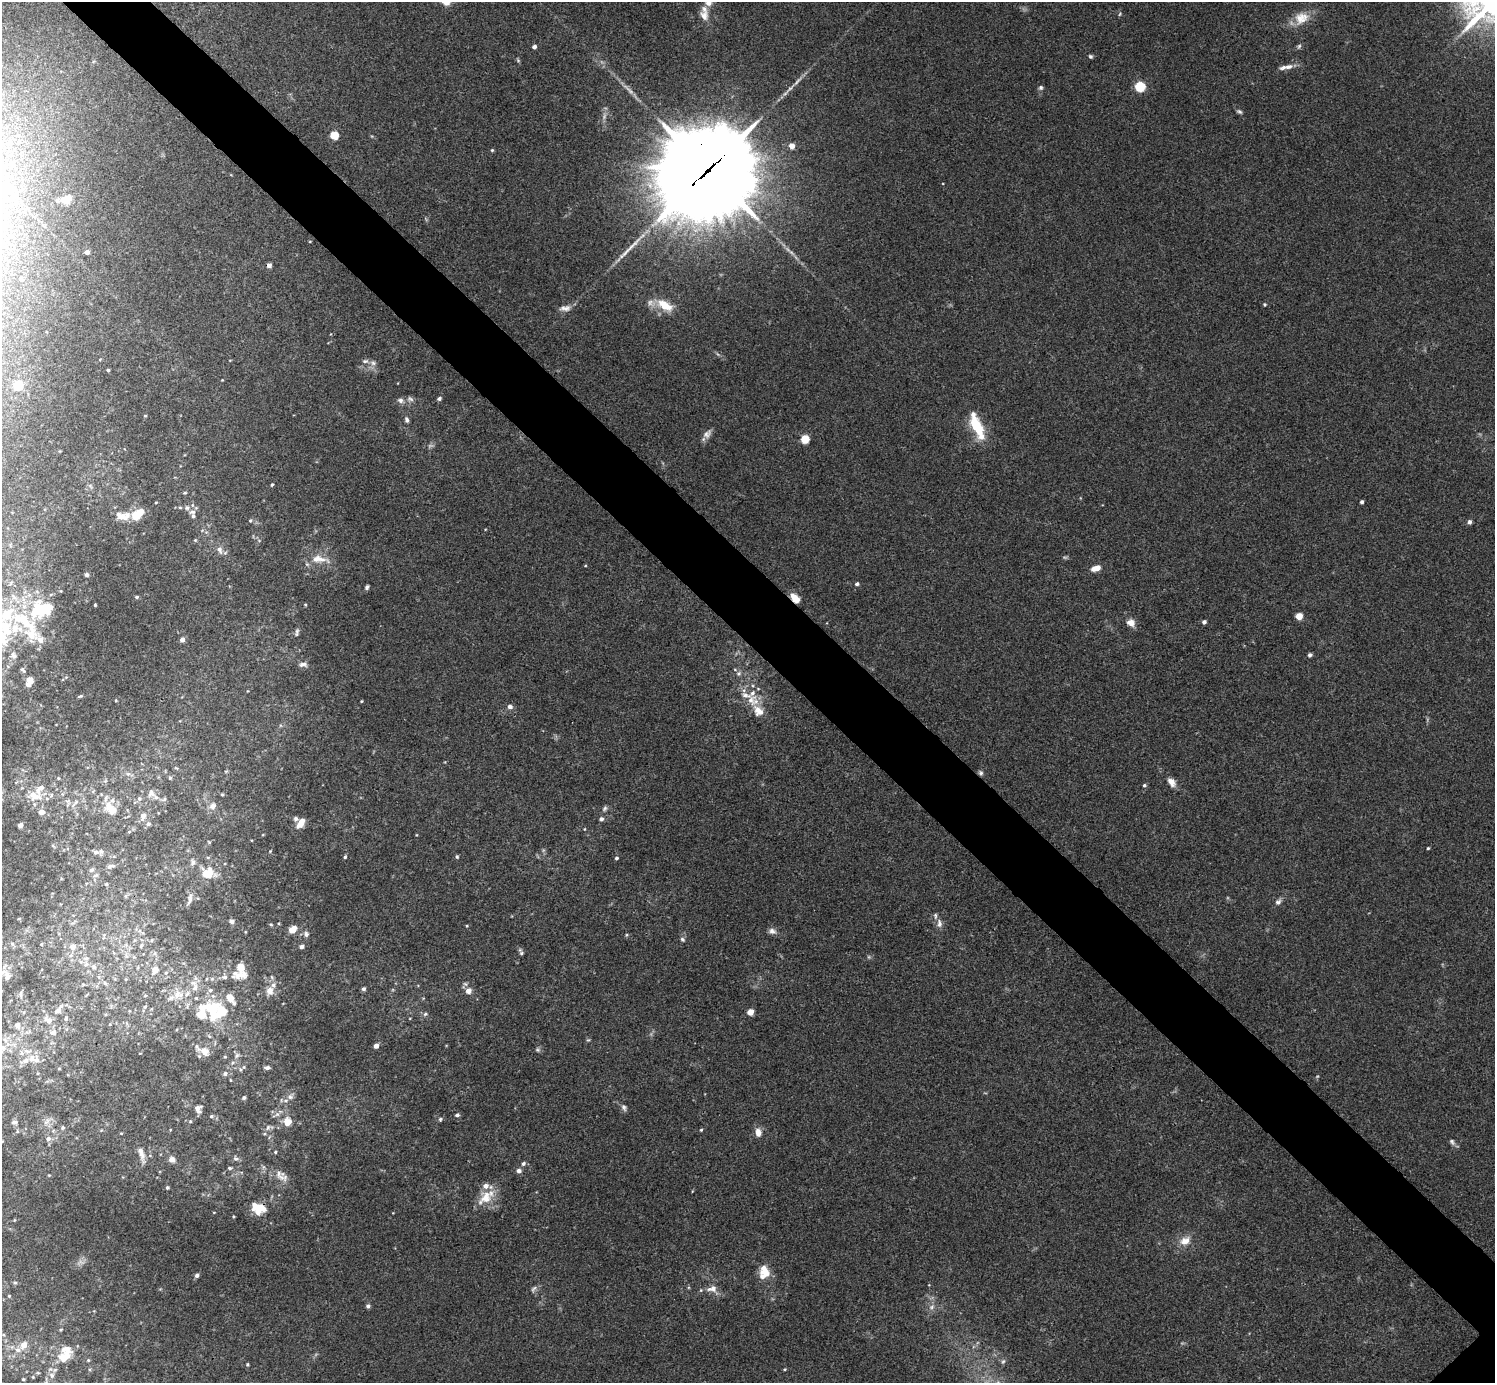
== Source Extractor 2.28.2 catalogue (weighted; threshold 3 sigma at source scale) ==
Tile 11 of 4 x 4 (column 3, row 3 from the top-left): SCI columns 2991-4483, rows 1540-2920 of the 5984 x 5984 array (HDU 1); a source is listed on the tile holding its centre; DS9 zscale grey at full resolution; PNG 1497 x 1385 px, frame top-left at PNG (2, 2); no overlay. Shown black and unused: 6% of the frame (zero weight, under 3 of 4 exposures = <1% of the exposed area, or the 3 px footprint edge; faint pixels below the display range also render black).
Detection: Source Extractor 2.28.2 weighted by HDU 2 'WHT'; one run over the whole footprint, this tile lists its part. Background 0.0342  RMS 0.0047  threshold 0.0212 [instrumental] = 3 sigma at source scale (4.5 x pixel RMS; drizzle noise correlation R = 1.50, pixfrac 1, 0.05/0.05 arcsec/px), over >= 5 px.
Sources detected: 262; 6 too faint to see at this stretch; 2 inside a brighter object's white glare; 1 long thin detection or spike segment (spike, bleed or trail) — not listed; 42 inside a brighter listed object's ellipse — not listed separately; the other 211 listed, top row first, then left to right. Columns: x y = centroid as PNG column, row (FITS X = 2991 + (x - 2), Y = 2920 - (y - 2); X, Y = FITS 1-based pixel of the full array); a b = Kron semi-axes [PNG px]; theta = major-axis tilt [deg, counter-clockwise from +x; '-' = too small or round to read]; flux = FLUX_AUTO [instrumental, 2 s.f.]
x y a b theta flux
708 2 8 7 - 3.4
1120 14 6 3 70 0.52
704 16 15 12 -70 4.2
1301 18 21 16 32 8.3
1299 46 7 5 60 0.93
534 47 4 4 - 1.8
1090 56 5 5 - 0.83
1288 67 11 7 12 2.5
1140 87 5 5 - 38
1041 88 6 5 - 0.95
1239 112 7 4 -30 0.9
334 135 5 5 - 17
792 146 5 5 - 3.8
492 150 4 4 - 0.56
709 169 37 28 38 8400
66 199 13 9 32 5.4
87 252 4 4 - 1.7
269 265 5 5 - 1.6
21 279 5 4 - 0.57
1265 304 5 4 - 0.6
665 305 23 11 -31 9
565 308 15 7 3 2.6
365 361 9 6 1 1.4
373 363 8 6 -3 1.6
108 370 3 3 - 0.84
222 380 3 3 - 0.3
18 385 5 5 - 26
439 398 5 4 - 1.1
410 399 9 6 -23 1.5
400 400 8 7 - 1.7
145 416 4 3 - 0.4
406 420 8 5 -81 1.3
977 426 26 12 -64 16
707 434 13 9 41 2.5
805 439 5 5 - 17
272 485 4 3 - 0.52
90 486 7 5 -46 1
185 493 5 4 - 0.56
156 502 4 3 - 0.38
1362 502 4 3 - 0.92
193 512 10 7 14 1.9
138 514 15 9 39 9.7
123 517 14 8 -17 3.7
250 520 5 4 - 0.57
1469 522 5 5 - 1.3
219 549 10 7 -67 2.4
319 559 28 10 -8 6.2
585 566 4 3 - 0.37
1096 568 10 5 18 4.8
87 574 4 4 - 1.2
857 584 6 5 - 0.92
367 587 5 4 - 1.1
136 597 5 4 - 0.74
795 598 11 6 -45 5.4
305 604 4 3 - 0.38
95 605 3 3 - 0.51
40 611 30 23 33 22
7 614 49 18 89 26
1299 616 5 4 - 8.6
1204 622 4 4 - 1.5
1131 623 10 8 -29 3.4
297 632 11 4 82 1
40 640 16 8 -56 3.6
182 640 5 4 - 2.1
1310 655 5 4 - 1.1
303 664 11 6 4 1.8
23 670 7 4 -50 0.86
739 674 7 7 - 1.4
30 681 10 7 69 3.9
80 696 6 3 24 0.54
751 700 16 15 - 7.7
361 701 3 3 - 0.39
510 707 7 6 - 1.6
176 768 7 3 -36 0.63
981 773 6 5 - 1
128 774 6 6 - 1.2
58 778 5 4 - 0.49
170 778 6 5 - 0.72
1171 782 12 7 -52 3.3
1144 785 5 5 - 0.78
151 793 12 11 - 3.3
51 795 7 4 47 0.97
222 795 4 4 - 0.52
34 796 18 12 -15 7.8
139 799 7 6 - 1.1
164 799 8 5 31 0.99
75 803 17 4 49 1.8
213 806 9 8 - 2.5
111 808 21 12 -49 9.2
605 808 8 5 52 1.1
41 812 5 5 - 3.3
143 816 11 8 67 2.6
295 819 6 6 - 1.3
601 819 6 5 - 1.1
301 823 12 7 58 4.5
148 824 6 6 - 1.3
20 825 4 4 - 1.9
584 829 4 3 - 0.33
1428 848 3 3 - 0.51
270 851 4 3 - 0.35
96 852 7 6 - 1.3
345 857 5 4 - 0.66
457 857 5 4 - 0.65
616 858 4 4 - 0.78
193 862 8 7 - 1.6
109 866 9 5 20 1.3
91 870 6 5 - 0.93
207 873 15 13 6 8.8
106 884 4 4 - 0.59
126 896 6 4 -72 0.56
190 899 17 5 76 1.9
1278 902 10 6 43 1.6
19 919 5 3 - 0.4
232 921 6 5 - 1.5
939 923 12 7 -87 2.2
271 925 5 4 - 0.56
467 926 4 3 - 0.4
293 930 8 6 44 5.4
772 931 10 7 -26 1.9
306 934 8 7 - 1.6
626 935 5 3 - 0.51
682 939 7 5 -35 0.9
152 940 5 3 - 0.48
12 944 7 5 -45 0.96
41 944 5 3 - 0.39
141 946 6 5 - 0.69
73 947 7 7 - 2.1
301 947 5 4 - 1.8
521 953 7 6 - 0.88
86 964 7 5 46 1.2
94 967 6 6 - 1.2
155 970 8 7 - 3.9
238 975 26 10 -2 6.4
7 976 15 8 -85 3.5
206 979 5 3 - 0.47
105 983 6 4 -70 0.66
195 987 15 8 76 4.2
364 989 5 4 - 1
270 991 9 8 - 4
468 991 6 6 - 3.4
21 993 8 4 89 0.9
177 995 16 10 77 5.7
145 1007 5 4 - 0.77
213 1009 35 18 76 18
58 1011 10 7 27 1.8
750 1012 5 4 - 7.1
425 1014 6 5 - 0.92
66 1019 6 4 64 0.66
48 1020 12 8 -33 3
17 1025 6 6 - 2.1
53 1033 8 7 - 1.9
5 1040 7 6 - 1.6
376 1046 4 4 - 3
3 1048 8 6 -89 1.5
537 1050 7 5 -20 0.85
205 1052 12 10 -49 4.5
237 1055 7 6 - 1.2
32 1058 12 9 46 3.7
244 1067 5 3 - 0.47
267 1068 6 4 9 1.3
59 1069 5 3 - 0.37
225 1074 5 5 - 1.2
290 1097 9 8 - 2.1
244 1098 6 4 72 0.71
624 1107 9 6 -62 1.4
198 1109 8 7 - 2.8
277 1114 6 6 - 1.4
457 1115 6 4 17 0.96
211 1116 5 4 - 0.65
440 1119 5 4 - 0.83
190 1121 5 4 - 0.51
14 1122 8 6 8 1.4
47 1122 12 5 45 1.9
288 1122 10 9 - 5.5
268 1127 8 6 73 1.4
63 1128 5 5 - 0.83
701 1130 4 4 - 0.47
758 1133 10 7 -81 3.5
48 1139 7 6 - 1.8
1452 1142 9 6 -65 1.3
275 1152 4 4 - 0.52
141 1154 20 6 -74 3.4
172 1159 7 7 - 2.4
236 1159 8 6 -17 1.2
523 1164 6 5 - 1.2
230 1168 6 4 -10 0.82
519 1171 6 6 - 1.7
280 1175 22 9 -49 4.5
167 1188 4 4 - 0.71
485 1198 23 14 45 9.3
258 1208 16 11 -19 10
1185 1241 16 11 29 4.9
765 1272 17 11 47 6.8
197 1275 5 4 - 1.1
15 1283 5 4 - 0.66
533 1289 11 5 53 1.2
712 1289 14 9 8 3.6
9 1296 4 4 - 0.44
368 1306 5 5 - 1
932 1307 9 6 28 1.6
61 1329 5 3 - 0.44
24 1345 6 5 - 5.5
18 1350 9 7 -23 2.6
64 1357 19 13 23 9.6
88 1360 5 5 - 0.69
1003 1361 7 5 66 0.98
247 1364 4 3 - 0.54
38 1373 6 4 -18 0.61
52 1375 9 8 - 2.9
33 1377 5 4 - 0.61
23 1379 4 4 - 0.6
Overlapping masked pixels (flux is a lower limit): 3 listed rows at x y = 709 169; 795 598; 258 1208
Isophote crosses this tile's border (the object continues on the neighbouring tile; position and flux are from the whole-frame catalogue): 2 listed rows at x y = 708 2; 7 614